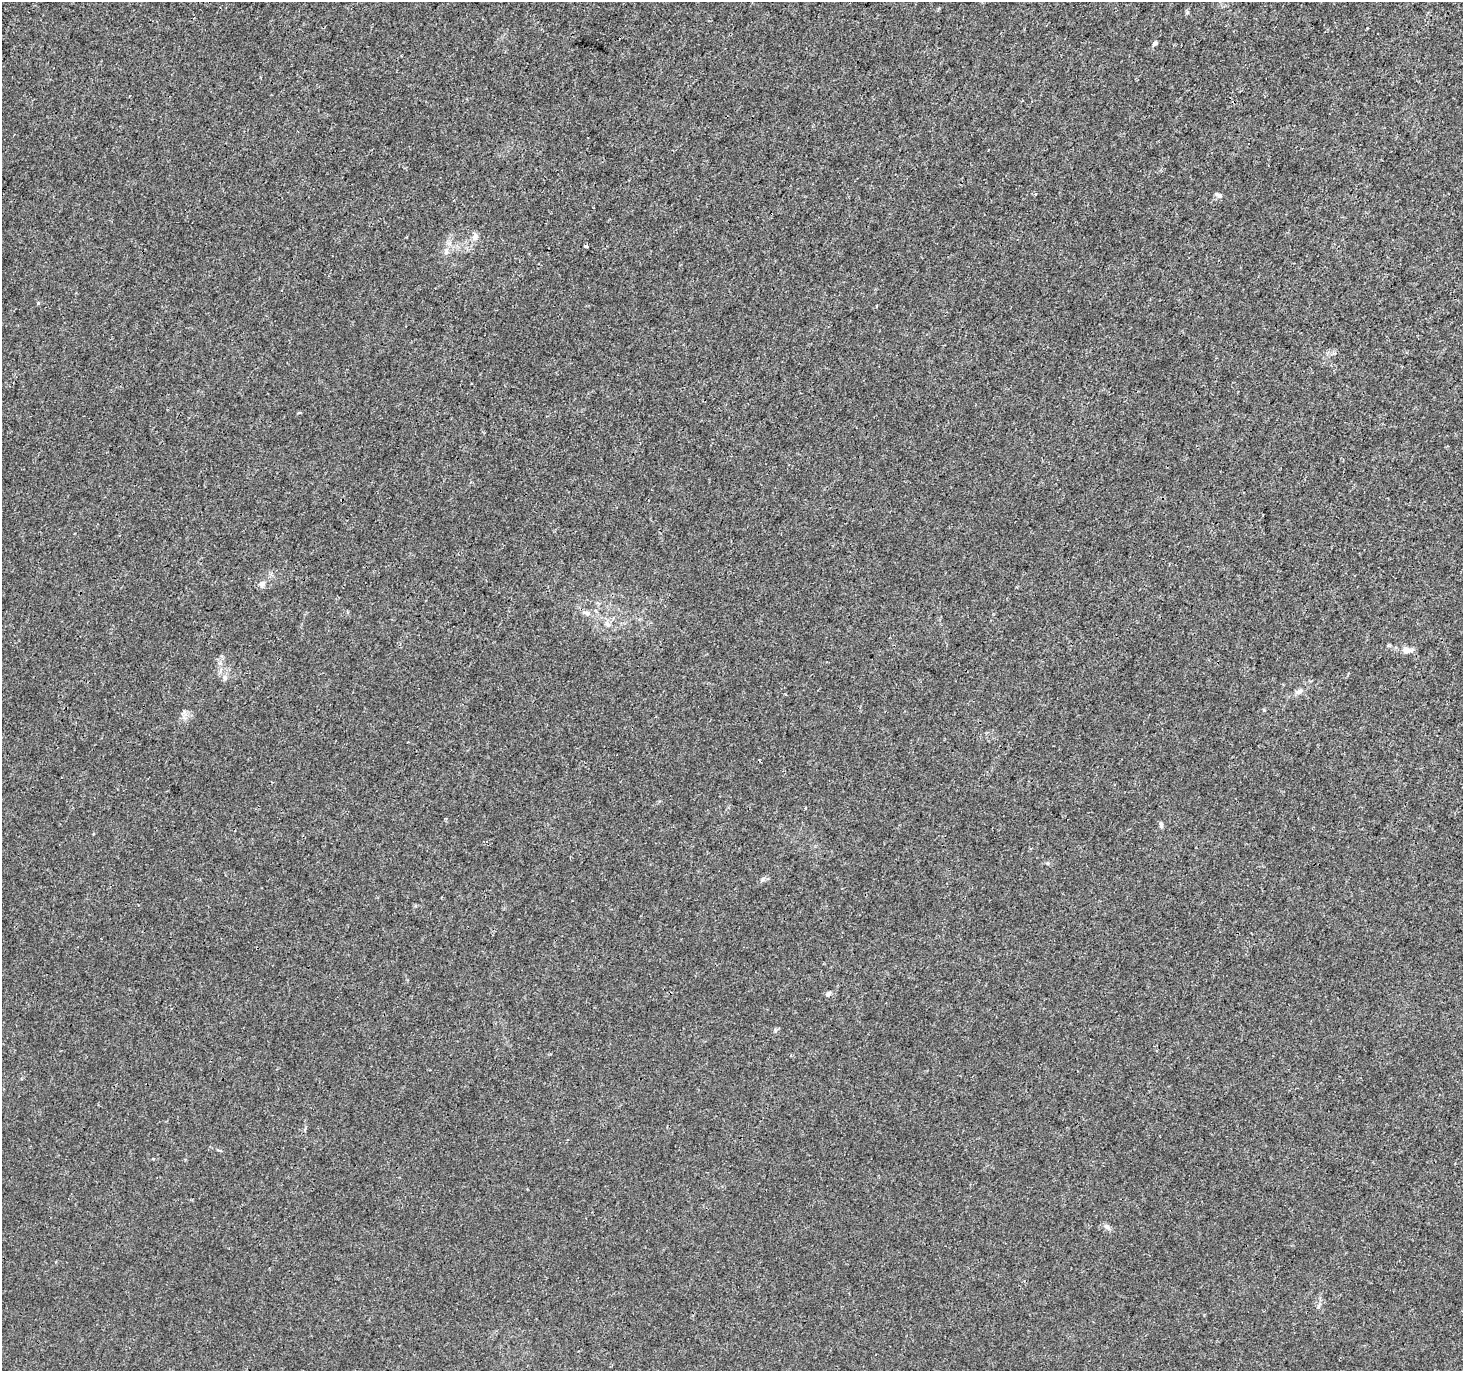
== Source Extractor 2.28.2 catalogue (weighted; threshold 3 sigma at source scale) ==
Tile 10 of 4 x 4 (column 2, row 3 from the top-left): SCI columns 1462-2922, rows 1563-2931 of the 5854 x 5930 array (HDU 1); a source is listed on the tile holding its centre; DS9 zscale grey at full resolution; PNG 1465 x 1373 px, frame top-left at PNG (2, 2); no overlay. Shown black and unused: <1% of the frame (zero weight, under 3 of 4 exposures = <1% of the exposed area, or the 3 px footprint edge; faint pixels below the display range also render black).
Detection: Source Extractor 2.28.2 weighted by HDU 2 'WHT'; one run over the whole footprint, this tile lists its part. Background 0.00142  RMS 0.0013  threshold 0.00607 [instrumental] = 3 sigma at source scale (4.5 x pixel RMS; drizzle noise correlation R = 1.50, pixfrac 1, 0.0396/0.0396 arcsec/px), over >= 5 px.
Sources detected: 13; all 13 listed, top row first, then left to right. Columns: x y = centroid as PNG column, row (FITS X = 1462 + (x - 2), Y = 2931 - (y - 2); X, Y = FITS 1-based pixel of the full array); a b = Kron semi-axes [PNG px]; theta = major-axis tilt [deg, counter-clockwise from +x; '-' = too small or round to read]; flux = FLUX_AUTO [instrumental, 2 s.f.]
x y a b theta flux
1155 43 5 4 - 0.44
1219 195 10 5 -25 0.45
475 236 9 7 66 0.61
586 246 4 3 - 1
262 584 9 8 - 0.54
587 613 12 6 -19 0.61
607 624 8 4 -45 0.35
1407 650 17 7 -4 0.87
225 677 8 6 -70 0.4
1299 692 11 6 17 0.56
1161 825 8 5 -82 0.28
828 994 8 5 39 0.35
1107 1227 9 7 -44 0.44
Unlisted compact peaks at least as high as the median listed source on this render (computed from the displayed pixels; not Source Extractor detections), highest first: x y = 38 303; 446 250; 763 879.